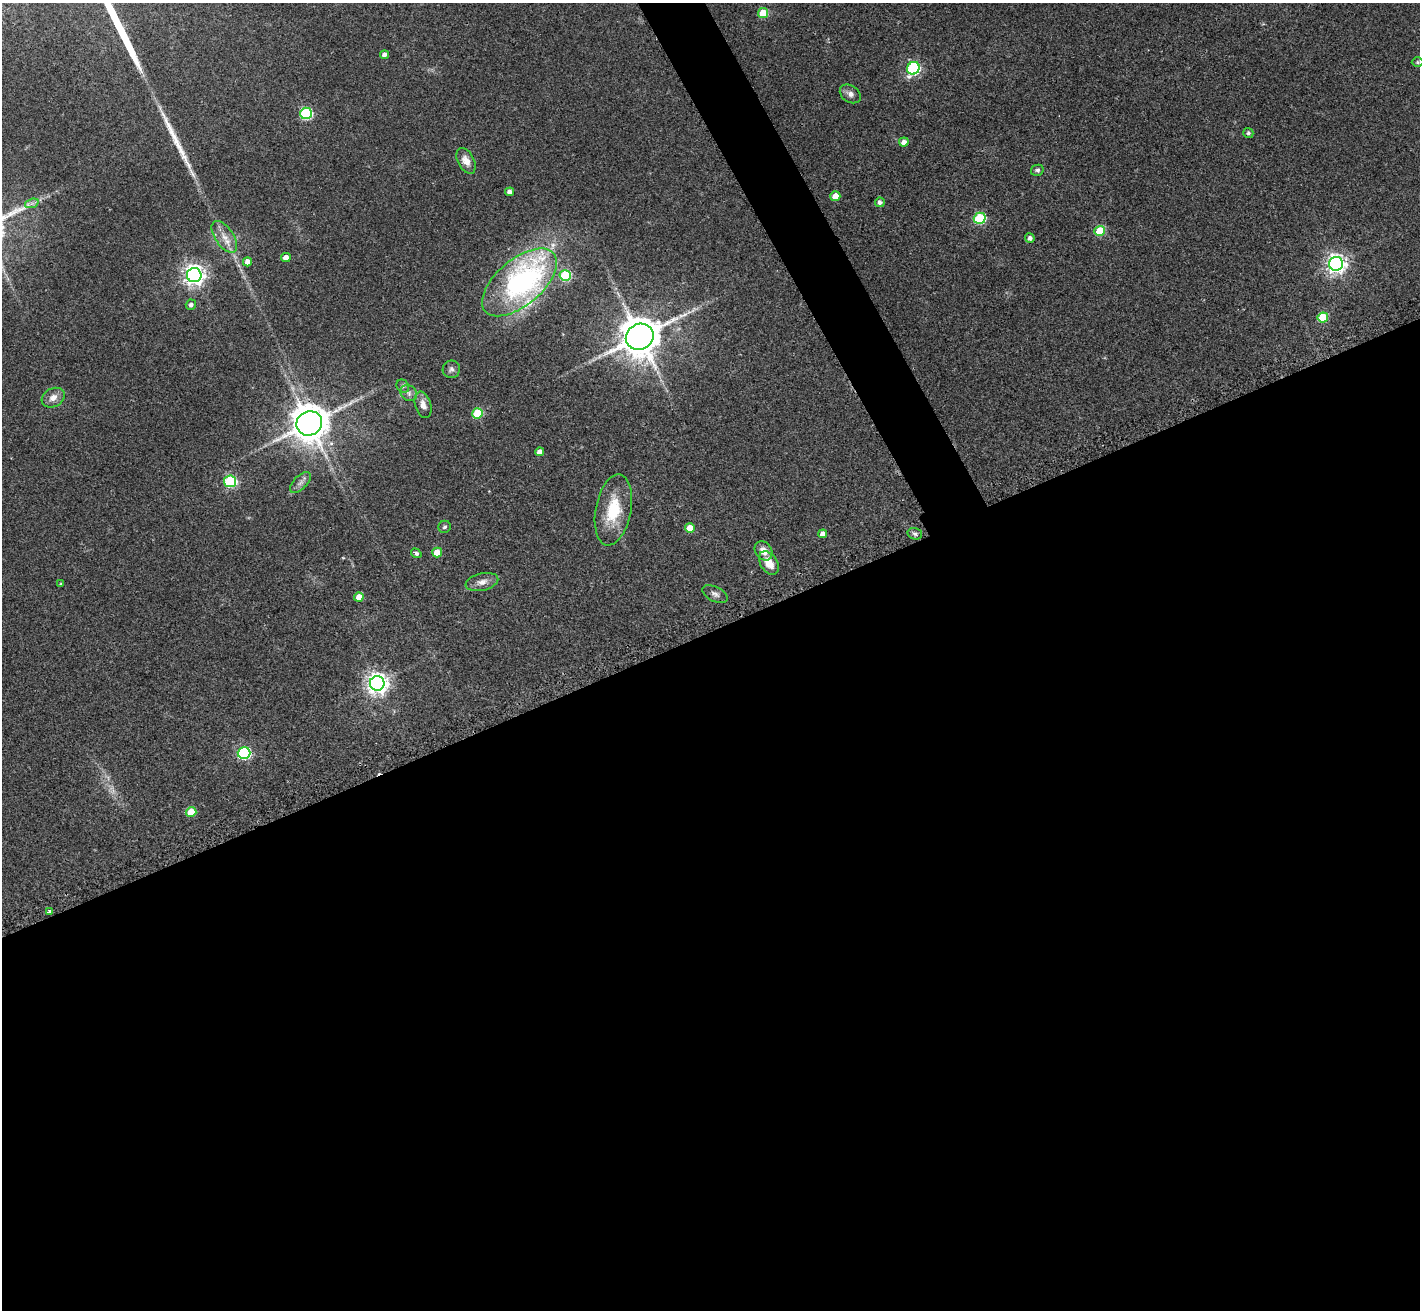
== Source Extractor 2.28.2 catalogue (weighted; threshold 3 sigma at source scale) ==
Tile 15 of 4 x 4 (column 3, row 4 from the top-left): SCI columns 2857-4274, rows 309-1616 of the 5709 x 5715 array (HDU 1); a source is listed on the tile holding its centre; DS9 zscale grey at full resolution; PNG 1422 x 1312 px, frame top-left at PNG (2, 3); each listed source drawn as its Kron ellipse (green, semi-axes under 4 px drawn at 4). Shown black and unused: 54% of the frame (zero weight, under 2 of 3 exposures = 2% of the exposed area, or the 3 px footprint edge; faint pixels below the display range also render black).
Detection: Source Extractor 2.28.2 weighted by HDU 2 'WHT'; one run over the whole footprint, this tile lists its part. Background 0.0398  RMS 0.0066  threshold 0.0298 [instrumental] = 3 sigma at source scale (4.5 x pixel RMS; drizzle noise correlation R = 1.50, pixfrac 1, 0.05/0.05 arcsec/px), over >= 5 px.
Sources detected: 59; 1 too faint to see at this stretch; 3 long thin detections or spike segments (spike, bleed or trail) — neither listed nor drawn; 1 inside a brighter listed object's ellipse — not listed separately; the other 54 listed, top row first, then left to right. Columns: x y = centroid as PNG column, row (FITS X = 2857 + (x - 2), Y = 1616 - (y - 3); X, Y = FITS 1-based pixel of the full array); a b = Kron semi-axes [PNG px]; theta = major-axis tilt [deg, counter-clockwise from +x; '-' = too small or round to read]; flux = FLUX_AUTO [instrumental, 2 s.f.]
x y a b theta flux
763 13 5 5 - 25
384 55 4 3 - 2.3
1418 62 6 5 - 0.92
913 68 6 6 - 100
850 94 11 8 -35 3.5
306 113 6 6 - 80
1248 133 5 5 - 1.7
904 142 5 4 - 4.2
466 161 14 8 -62 6.3
1037 170 6 5 - 1.4
509 192 4 4 - 2.7
835 196 5 5 - 9.9
880 202 5 4 - 2.3
32 203 7 4 18 1.8
980 218 6 5 - 65
1100 231 5 5 - 30
224 237 18 9 -55 7.5
1030 238 5 4 - 2.6
286 257 5 4 - 4.3
247 262 4 4 - 4.9
1336 264 7 7 - 360
194 275 7 7 - 420
565 276 6 5 - 56
519 282 45 23 40 170
191 305 5 5 - 2.1
1323 317 5 5 - 29
640 337 14 13 - 1700
451 369 9 8 - 2.3
403 386 7 6 - 1.5
409 393 9 7 -39 2.8
53 398 12 9 29 5.1
423 405 13 8 -74 4.7
478 413 5 5 - 30
309 423 13 12 - 1500
540 452 4 4 - 3.6
230 481 6 6 - 84
300 482 13 6 45 3.2
613 510 36 17 79 28
445 527 6 6 - 1.5
690 528 5 4 - 15
823 534 4 4 - 4.1
915 534 7 5 -16 1.7
764 551 10 8 -53 6.5
437 552 5 5 - 11
416 553 5 4 - 1.7
769 563 13 8 -57 8.6
482 582 16 8 13 4.9
61 584 3 3 - 0.97
715 594 14 7 -26 2.9
359 597 5 4 - 7.9
377 683 7 7 - 450
244 753 6 6 - 97
191 812 5 5 - 15
49 912 4 3 - 5.4
Overlapping masked pixels (flux is a lower limit): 1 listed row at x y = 309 423